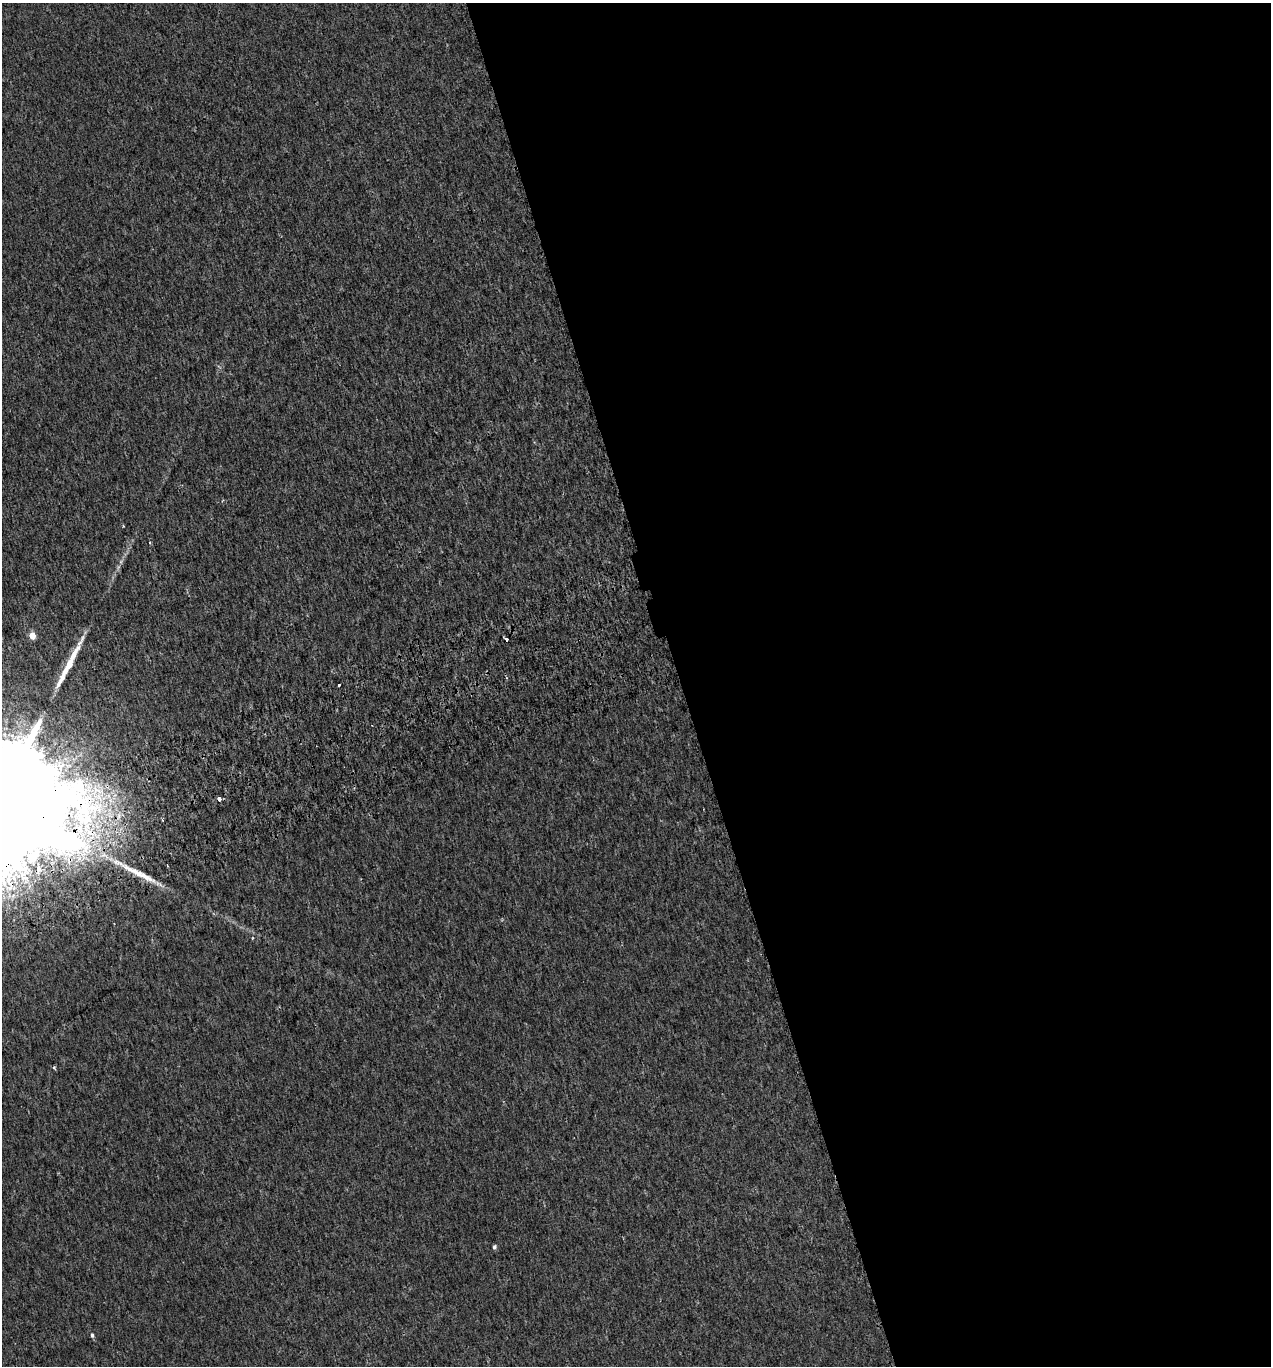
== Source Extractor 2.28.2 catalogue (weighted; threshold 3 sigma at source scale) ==
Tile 8 of 4 x 4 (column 4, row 2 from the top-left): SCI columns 3907-5175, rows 2775-4138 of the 5327 x 5546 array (HDU 1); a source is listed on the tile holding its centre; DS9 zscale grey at full resolution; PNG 1273 x 1368 px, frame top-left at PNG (2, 3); no overlay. Shown black and unused: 47% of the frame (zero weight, under 2 of 3 exposures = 3% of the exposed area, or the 3 px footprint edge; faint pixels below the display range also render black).
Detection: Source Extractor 2.28.2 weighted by HDU 2 'WHT'; one run over the whole footprint, this tile lists its part. Background 0.00186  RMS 0.0036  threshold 0.0163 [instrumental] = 3 sigma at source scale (4.5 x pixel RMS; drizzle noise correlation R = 1.50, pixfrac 1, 0.0396/0.0396 arcsec/px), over >= 5 px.
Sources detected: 11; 1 long thin detection or spike segment (spike, bleed or trail) — not listed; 1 inside a brighter listed object's ellipse — not listed separately; the other 9 listed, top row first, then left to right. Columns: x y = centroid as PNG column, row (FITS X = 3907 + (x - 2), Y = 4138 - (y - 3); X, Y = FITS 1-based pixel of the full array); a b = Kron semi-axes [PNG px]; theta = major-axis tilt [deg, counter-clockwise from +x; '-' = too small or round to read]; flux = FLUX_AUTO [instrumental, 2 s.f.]
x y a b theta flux
150 543 4 3 - 0.34
32 636 5 4 - 6
506 639 4 3 - 2
339 685 3 3 - 0.81
219 799 4 4 - 2.1
118 863 39 7 -25 8
54 1068 4 4 - 0.56
494 1247 5 4 - 0.81
92 1335 5 4 - 0.73